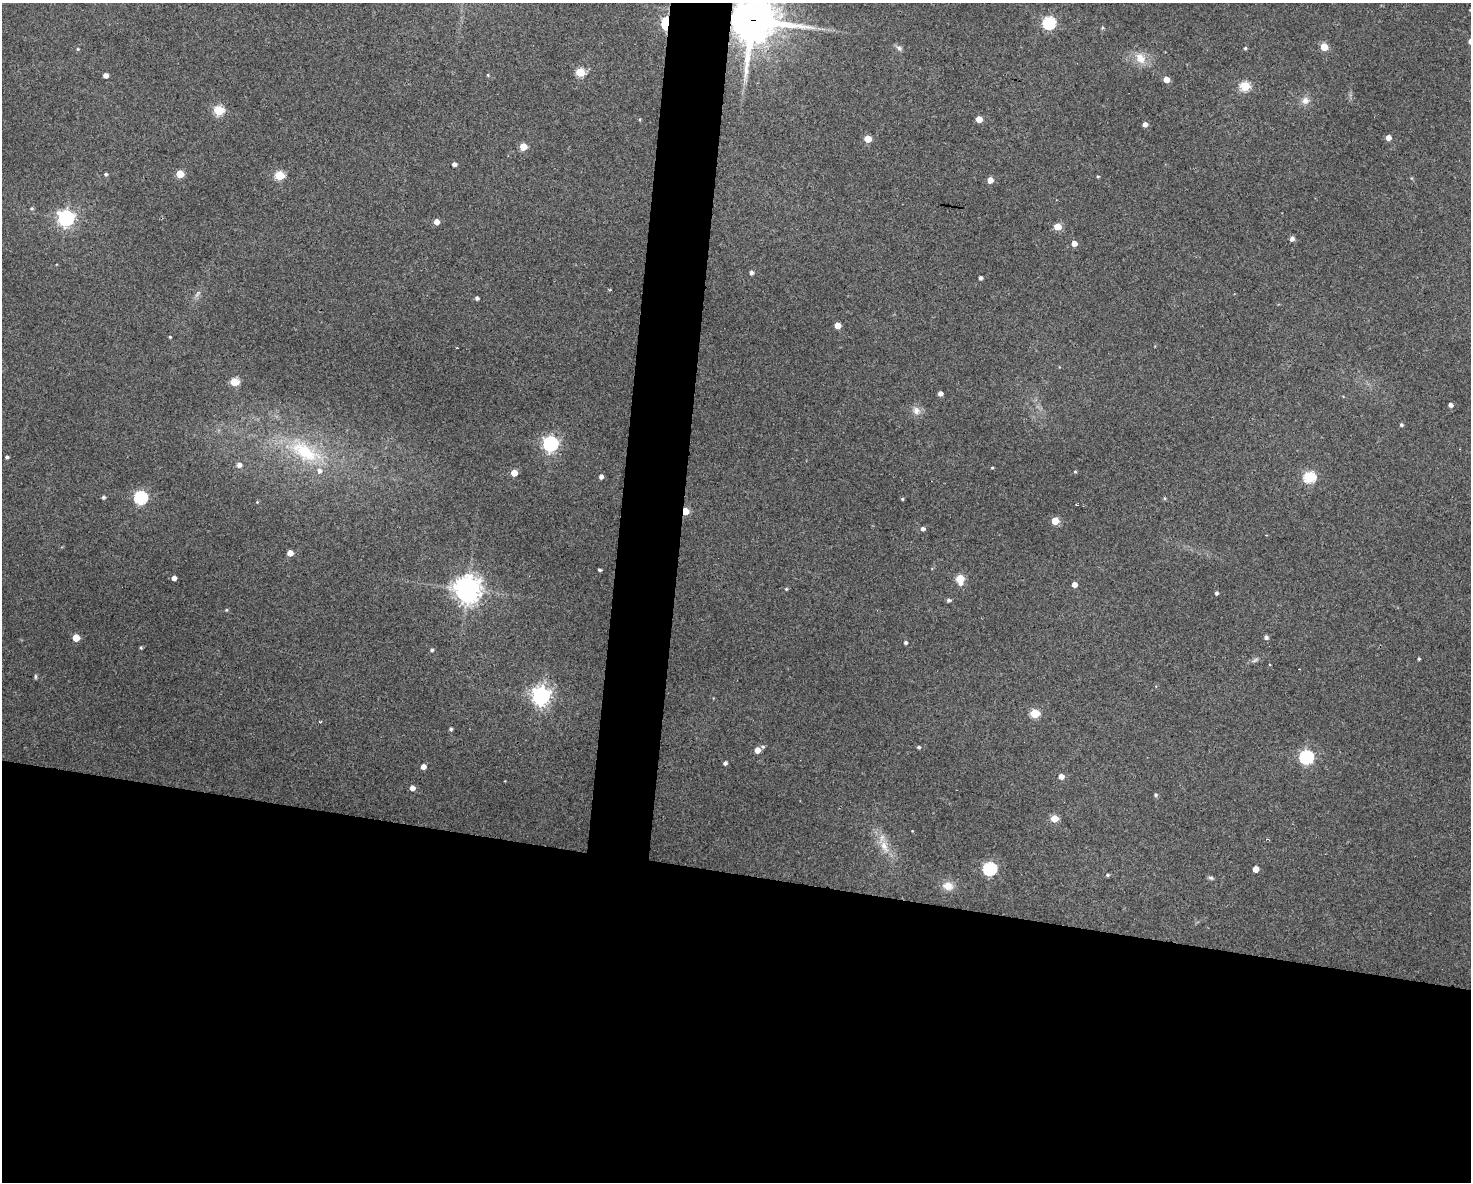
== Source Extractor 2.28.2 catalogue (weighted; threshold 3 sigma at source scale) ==
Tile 11 of 3 x 4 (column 2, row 4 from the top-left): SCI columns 1578-3046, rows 1-1180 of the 4742 x 4720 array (HDU 1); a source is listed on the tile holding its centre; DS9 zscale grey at full resolution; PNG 1473 x 1184 px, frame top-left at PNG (2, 3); no overlay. Shown black and unused: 29% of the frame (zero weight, under 3 of 4 exposures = <1% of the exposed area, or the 3 px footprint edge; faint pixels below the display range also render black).
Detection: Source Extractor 2.28.2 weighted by HDU 2 'WHT'; one run over the whole footprint, this tile lists its part. Background 0.125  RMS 0.0065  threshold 0.0292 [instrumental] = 3 sigma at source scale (4.5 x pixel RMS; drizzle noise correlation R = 1.50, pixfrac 1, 0.05/0.05 arcsec/px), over >= 5 px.
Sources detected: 102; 1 too faint to see at this stretch — not listed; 1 inside a brighter listed object's ellipse — not listed separately; the other 100 listed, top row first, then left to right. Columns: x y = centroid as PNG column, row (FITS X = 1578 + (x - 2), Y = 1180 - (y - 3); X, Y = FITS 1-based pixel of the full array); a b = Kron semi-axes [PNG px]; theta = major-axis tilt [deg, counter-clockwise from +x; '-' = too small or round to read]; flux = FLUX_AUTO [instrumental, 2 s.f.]
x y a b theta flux
752 20 17 15 81 2400
666 23 6 4 83 80
1049 23 6 6 - 86
1102 28 5 4 - 0.86
1324 47 5 5 - 19
899 48 8 6 -17 1.9
1245 48 5 4 - 0.88
78 49 4 4 - 0.67
1140 58 17 12 -49 8.8
580 72 5 5 - 30
105 75 4 4 - 3.6
488 75 4 4 - 0.68
1166 79 5 4 - 7.2
1245 86 5 5 - 40
1305 100 10 10 - 4.3
219 110 5 5 - 40
979 119 4 4 - 9
1145 124 4 4 - 3.1
1388 138 4 4 - 4.5
868 139 5 5 - 13
523 147 5 5 - 15
454 164 4 4 - 2.3
106 174 4 4 - 1.2
180 174 5 5 - 18
279 176 5 5 - 35
1098 177 4 3 - 0.72
990 180 4 4 - 6.7
32 208 5 4 - 0.95
66 218 6 6 - 230
436 222 5 5 - 4.9
1058 227 5 5 - 15
1292 239 5 5 - 2.5
1074 243 4 4 - 5.8
751 273 5 4 - 1.9
980 278 4 3 - 1.8
610 290 4 3 - 0.82
197 294 10 4 51 1.9
477 298 4 4 - 1.6
838 325 5 4 - 8
170 337 3 3 - 0.7
235 382 5 5 - 27
940 393 4 4 - 2.8
1450 405 4 4 - 2.3
916 411 11 10 - 4.3
1401 425 4 4 - 1.3
551 444 6 6 - 180
305 452 48 22 -30 46
7 457 3 3 - 1.3
239 465 5 5 - 3
992 468 4 3 - 0.55
1075 472 4 4 - 0.63
514 473 5 4 - 9.5
601 477 4 4 - 2.3
1310 477 6 5 - 64
103 497 4 4 - 1.2
140 497 6 6 - 95
1165 498 5 4 - 0.84
902 499 4 3 - 0.83
257 502 4 4 - 0.52
685 511 5 4 - 19
1055 521 5 5 - 15
923 529 5 5 - 1.9
290 553 4 4 - 6.5
600 570 3 3 - 0.99
174 578 4 4 - 3.4
960 579 6 5 - 23
1074 584 4 4 - 4.1
467 589 9 9 - 670
786 589 4 4 - 0.71
1216 593 4 3 - 1.4
949 600 5 4 - 1.5
226 610 4 4 - 0.63
1266 637 5 5 - 1.9
76 638 5 5 - 14
906 643 4 4 - 1.4
141 647 4 3 - 0.84
432 650 4 4 - 1.3
1419 659 3 3 - 0.83
1270 665 3 2 - 0.73
35 676 6 3 -90 1
541 696 7 7 - 320
1035 713 5 5 - 30
320 722 3 3 - 0.63
451 729 4 4 - 1.2
763 747 5 5 - 1.3
919 747 4 4 - 1.2
757 750 4 4 - 5.7
1306 757 6 6 - 120
725 763 4 4 - 1.5
423 766 5 4 - 3.8
1061 776 5 5 - 4
412 788 4 4 - 4.2
1156 795 5 4 - 1.2
1054 819 5 5 - 13
884 846 18 9 -61 8.3
990 869 6 6 - 94
1256 869 5 4 - 6.3
1107 875 5 4 - 0.99
1211 878 8 5 -18 1.2
948 886 13 10 -9 6.6
Overlapping masked pixels (flux is a lower limit): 3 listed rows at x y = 752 20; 666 23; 685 511
Isophote crosses this tile's border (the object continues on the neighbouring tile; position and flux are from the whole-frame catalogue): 1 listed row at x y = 752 20